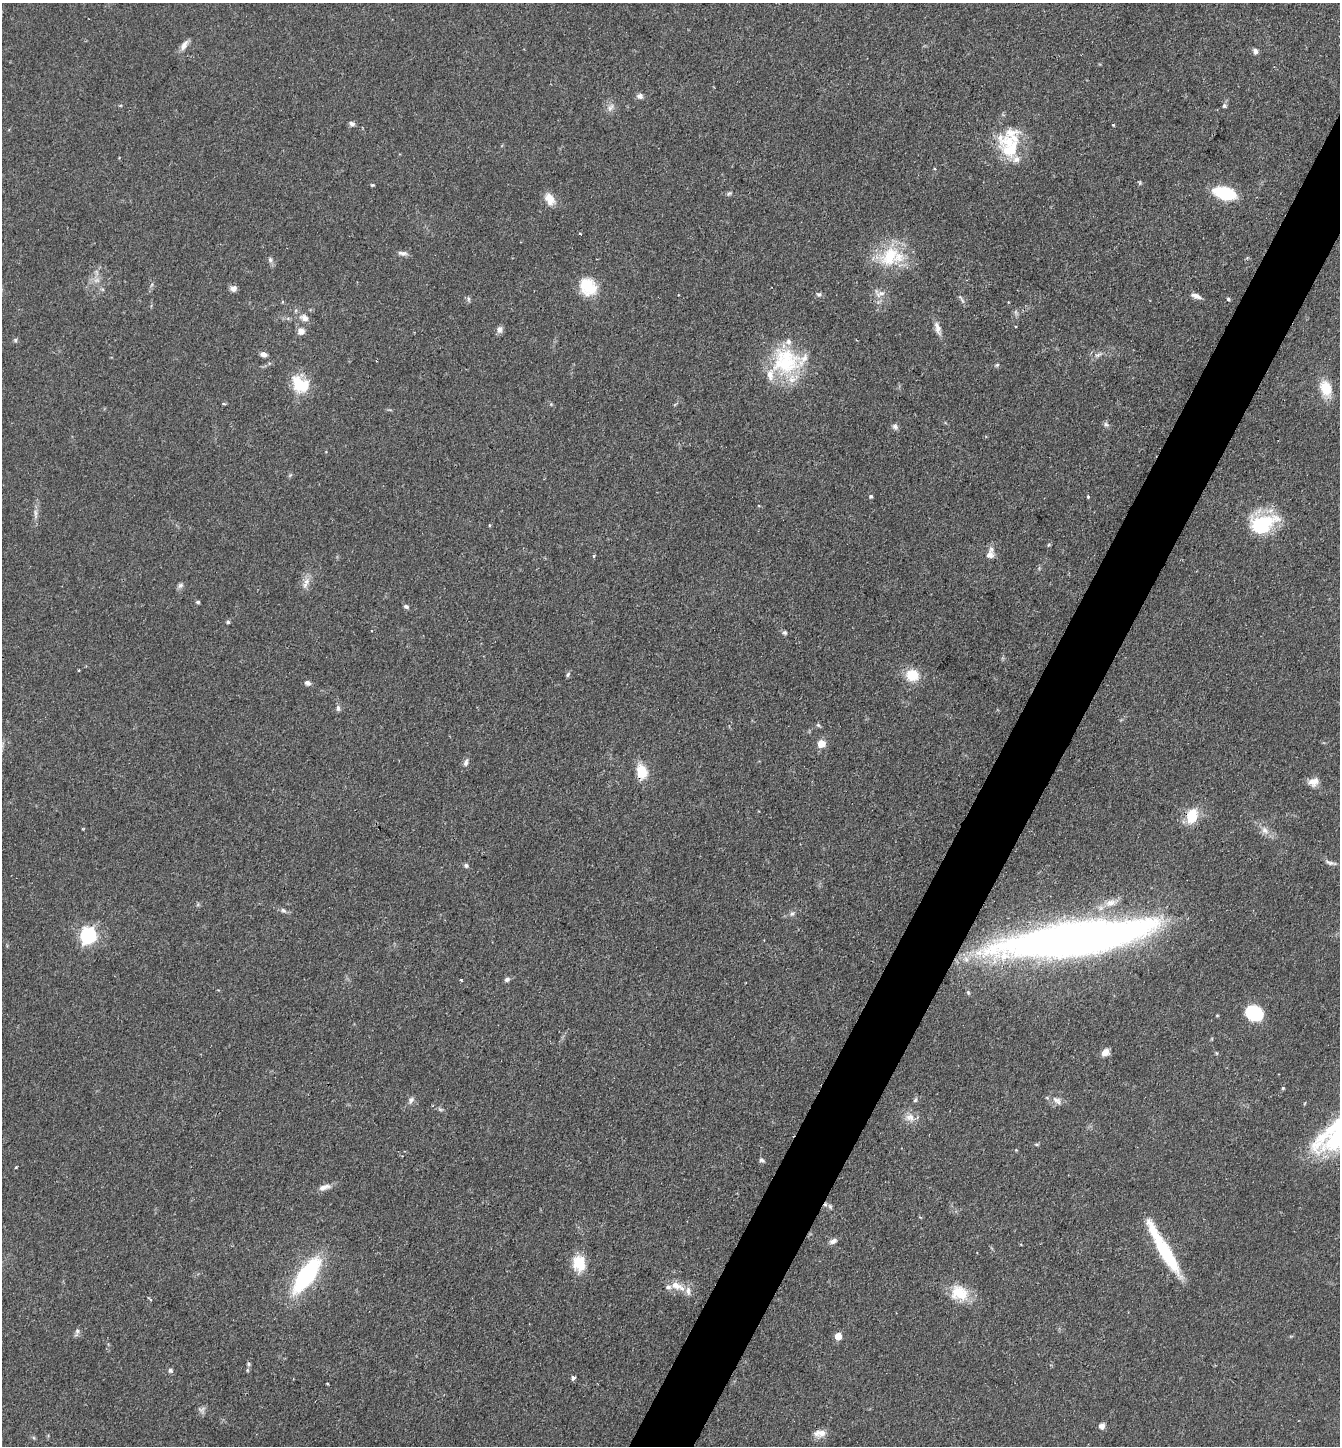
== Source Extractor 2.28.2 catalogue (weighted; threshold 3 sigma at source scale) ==
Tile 10 of 4 x 4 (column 2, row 3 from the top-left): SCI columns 1486-2823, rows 1446-2889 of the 5783 x 5776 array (HDU 1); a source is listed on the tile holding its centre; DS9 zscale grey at full resolution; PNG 1342 x 1448 px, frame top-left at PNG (2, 3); no overlay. Shown black and unused: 4% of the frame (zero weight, under 2 of 3 exposures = <1% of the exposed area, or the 3 px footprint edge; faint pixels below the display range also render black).
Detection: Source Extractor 2.28.2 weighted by HDU 2 'WHT'; one run over the whole footprint, this tile lists its part. Background 0.0527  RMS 0.005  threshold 0.0226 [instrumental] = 3 sigma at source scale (4.5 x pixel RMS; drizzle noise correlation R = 1.50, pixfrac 1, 0.05/0.05 arcsec/px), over >= 5 px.
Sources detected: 118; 1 too faint to see at this stretch — not listed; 13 inside a brighter listed object's ellipse — not listed separately; the other 104 listed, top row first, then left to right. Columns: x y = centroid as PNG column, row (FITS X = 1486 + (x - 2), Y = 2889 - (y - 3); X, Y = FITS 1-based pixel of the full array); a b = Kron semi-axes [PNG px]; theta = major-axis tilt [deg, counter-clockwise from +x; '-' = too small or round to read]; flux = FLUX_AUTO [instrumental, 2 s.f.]
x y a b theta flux
184 45 14 7 57 3.1
1255 51 7 6 - 1.8
640 96 8 7 - 1.8
1224 106 6 6 - 1
610 107 13 6 62 2.4
352 124 8 5 -16 1.5
1113 125 3 3 - 0.52
1010 149 27 24 29 21
934 168 4 3 - 0.51
372 185 5 4 - 0.61
729 193 7 5 38 0.92
1224 193 17 9 -15 35
549 199 16 11 -63 5.8
580 234 3 3 - 0.65
402 253 13 6 -4 2
889 256 31 21 53 24
270 260 8 5 -64 1.4
96 280 9 7 1 2.6
588 287 22 19 -49 15
233 288 8 7 - 2.5
819 294 7 5 -2 1.1
880 294 17 8 22 3.6
1196 296 12 5 -20 2.7
961 297 9 5 -44 1.2
468 299 7 4 -89 0.92
1228 299 5 4 - 0.68
304 318 12 9 -33 3.4
938 328 19 7 -75 3.5
499 330 9 7 74 2.2
301 331 9 8 - 3.2
15 340 6 5 - 0.83
263 354 7 6 - 2.4
1098 355 11 5 31 1.7
786 361 36 36 - 40
997 365 6 4 22 0.75
300 384 24 17 -38 16
1326 389 18 12 -70 12
224 404 5 3 - 0.52
1106 424 8 5 -29 1.2
895 426 8 7 - 1.6
871 496 4 4 - 0.99
1087 497 3 3 - 2.6
35 513 7 4 -72 1.2
1263 524 30 18 24 34
489 525 5 3 - 0.49
1048 545 6 3 70 0.64
989 555 9 8 - 3.1
594 556 4 3 - 0.64
307 582 10 8 46 3.2
180 586 8 7 - 1.4
198 602 5 4 - 0.94
406 606 7 5 -24 1.2
228 622 4 4 - 1
785 633 6 5 - 1.1
568 675 8 5 54 0.94
912 675 12 11 - 13
308 683 8 6 -30 1.7
338 708 8 5 90 1.3
818 725 7 4 -44 0.78
821 744 8 7 - 6
466 762 12 6 69 1.8
642 771 12 9 -74 15
1313 782 12 10 5 4.3
1191 818 16 14 -30 9.9
1265 830 12 8 -50 3.6
1331 863 16 4 -16 1.7
466 865 6 5 - 1.2
1111 903 17 10 20 5.5
283 910 9 5 -34 1.5
792 914 8 5 61 1.3
88 935 7 7 - 130
1077 939 140 28 8 450
507 979 7 6 - 1.3
461 980 3 2 - 0.63
968 992 7 4 -64 0.88
1254 1013 15 12 -29 28
1105 1052 8 6 46 4.2
1283 1088 4 4 - 0.64
411 1100 10 7 62 1.8
915 1100 7 4 59 0.92
1057 1100 15 8 -35 3.2
440 1109 7 4 -19 0.91
910 1117 13 10 5 4.3
1037 1144 6 3 -8 0.67
1016 1150 4 3 - 0.43
761 1160 7 5 -25 1.1
16 1167 4 3 - 0.57
324 1187 18 7 17 3.5
830 1207 8 5 -63 1.2
833 1241 10 6 27 2.1
1163 1249 68 11 -60 34
579 1263 20 15 -88 12
307 1275 26 11 55 87
676 1286 16 10 -15 6.2
959 1293 23 18 -16 14
151 1300 4 3 - 0.58
77 1331 8 6 71 1.4
838 1336 5 5 - 8.2
248 1364 6 5 - 0.79
170 1370 6 5 - 1.4
573 1378 4 3 - 2.8
327 1383 4 2 - 0.45
1102 1426 7 7 - 2.3
822 1433 13 10 40 3.7
Overlapping masked pixels (flux is a lower limit): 2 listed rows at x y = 642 771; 1077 939